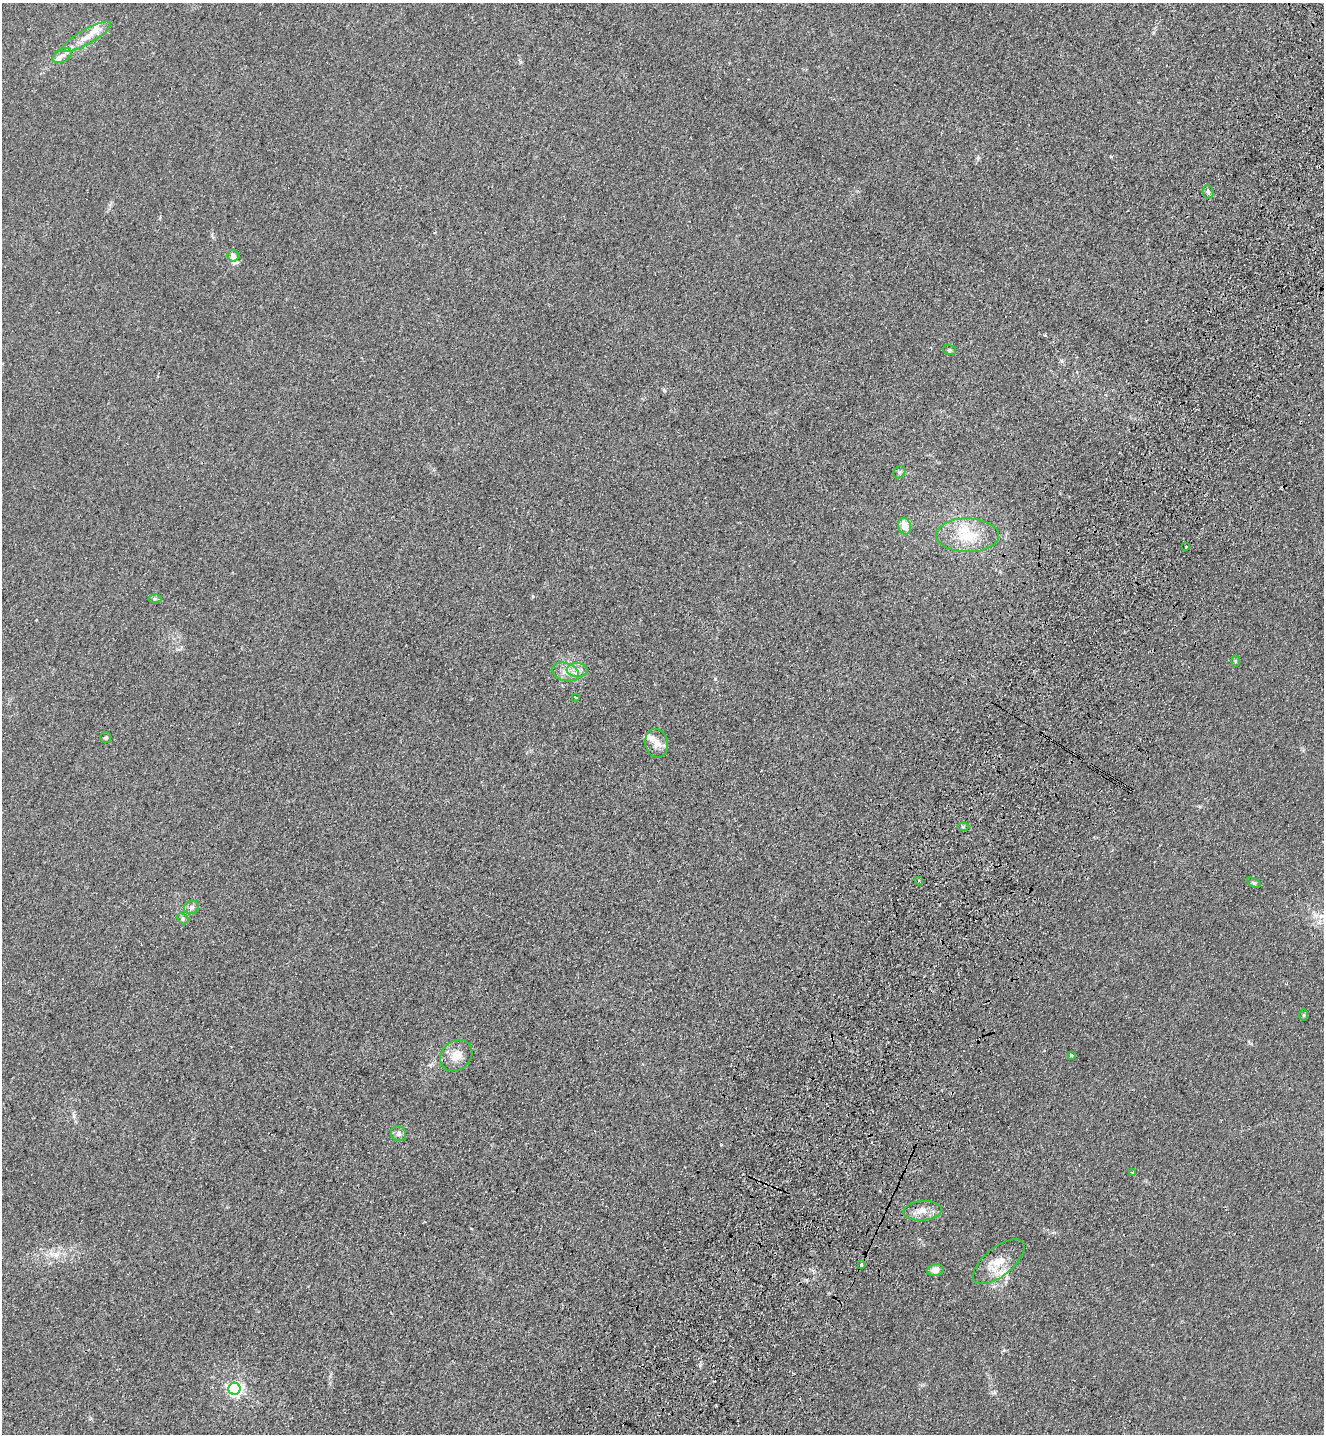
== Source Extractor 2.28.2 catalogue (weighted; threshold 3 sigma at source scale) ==
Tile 10 of 4 x 4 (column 2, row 3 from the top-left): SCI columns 1572-2893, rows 1494-2925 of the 5924 x 5851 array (HDU 1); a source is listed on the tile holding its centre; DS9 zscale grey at full resolution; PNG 1326 x 1436 px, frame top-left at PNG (2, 3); each listed source drawn as its Kron ellipse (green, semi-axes under 4 px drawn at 4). Shown black and unused: <1% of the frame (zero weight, under 3 of 4 exposures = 6% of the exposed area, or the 3 px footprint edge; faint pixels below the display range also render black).
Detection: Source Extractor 2.28.2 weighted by HDU 2 'WHT'; one run over the whole footprint, this tile lists its part. Background 0.0465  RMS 0.0059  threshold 0.0267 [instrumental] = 3 sigma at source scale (4.5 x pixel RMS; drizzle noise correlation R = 1.50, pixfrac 1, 0.05/0.05 arcsec/px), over >= 5 px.
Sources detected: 40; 1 cosmic-ray / hot-pixel residue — neither listed nor drawn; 8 inside a brighter listed object's ellipse — not listed separately; the other 31 listed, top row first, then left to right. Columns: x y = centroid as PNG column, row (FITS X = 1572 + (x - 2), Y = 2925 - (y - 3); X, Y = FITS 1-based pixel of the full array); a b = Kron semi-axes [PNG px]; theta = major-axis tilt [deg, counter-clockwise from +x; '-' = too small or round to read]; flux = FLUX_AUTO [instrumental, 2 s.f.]
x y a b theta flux
86 37 28 7 30 8
62 55 10 6 29 2.5
1208 192 7 5 -87 1.3
233 256 6 5 - 3.3
949 350 7 5 -15 1
899 472 7 5 46 1.3
905 526 8 6 -75 6.2
967 535 31 17 -1 20
1186 546 3 2 - 1.5
155 599 6 4 0 0.89
1235 661 6 4 -90 0.78
577 670 10 7 -3 3.8
565 672 14 8 -17 5.3
575 697 3 3 - 7.9
105 737 5 5 - 1
656 743 14 11 -78 5.4
963 827 6 4 1 0.95
919 880 3 3 - 0.82
1254 883 7 4 -29 0.94
191 907 8 6 18 1.6
183 919 6 4 -46 1.1
1304 1015 6 4 89 0.71
456 1055 17 14 41 7.9
1071 1055 3 3 - 0.9
398 1134 8 7 - 2.1
1133 1172 4 3 - 1
922 1211 19 10 4 6.3
999 1262 31 14 39 12
861 1264 3 3 - 4.7
935 1270 8 5 11 3.8
234 1389 6 6 - 160
Unlisted compact peaks at least as high as the median listed source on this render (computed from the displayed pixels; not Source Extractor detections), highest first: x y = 700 1365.